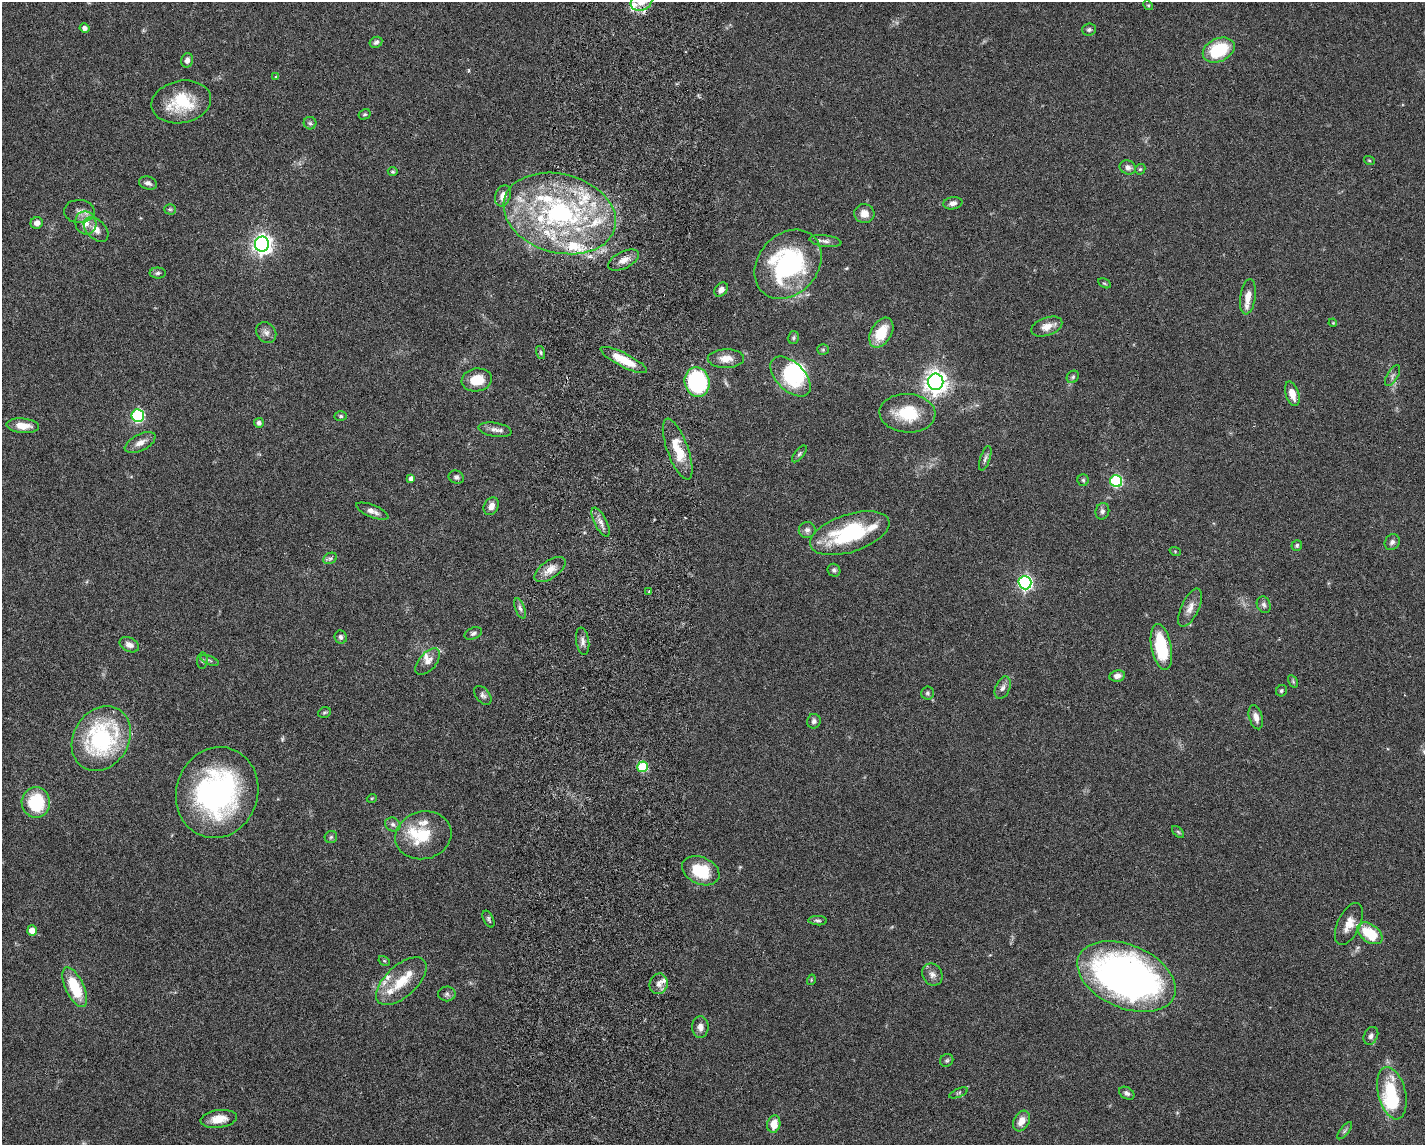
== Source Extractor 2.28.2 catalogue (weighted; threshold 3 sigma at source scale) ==
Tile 8 of 3 x 4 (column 2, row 3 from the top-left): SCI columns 1701-3123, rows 1154-2296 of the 4712 x 4595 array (HDU 1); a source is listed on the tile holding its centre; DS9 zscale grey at full resolution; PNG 1427 x 1147 px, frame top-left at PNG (2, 2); each listed source drawn as its Kron ellipse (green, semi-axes under 4 px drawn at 4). Shown black and unused: <1% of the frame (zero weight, under 3 of 6 exposures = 3% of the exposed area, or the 3 px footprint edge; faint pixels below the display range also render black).
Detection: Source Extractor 2.28.2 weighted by HDU 2 'WHT'; one run over the whole footprint, this tile lists its part. Background 0.0588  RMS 0.0038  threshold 0.0154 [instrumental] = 3 sigma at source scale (4.09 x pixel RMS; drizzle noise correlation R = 1.36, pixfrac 0.8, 0.05/0.05 arcsec/px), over >= 5 px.
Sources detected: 153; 3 inside a brighter object's white glare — neither listed nor drawn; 20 inside a brighter listed object's ellipse — not listed separately; the other 130 listed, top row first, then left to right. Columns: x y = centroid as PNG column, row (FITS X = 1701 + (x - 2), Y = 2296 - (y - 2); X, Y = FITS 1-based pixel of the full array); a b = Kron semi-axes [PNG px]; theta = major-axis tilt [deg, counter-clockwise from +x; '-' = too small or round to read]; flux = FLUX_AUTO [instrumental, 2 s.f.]
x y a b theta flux
641 2 11 9 24 4.2
1148 5 5 4 - 0.39
85 28 5 4 - 1.3
1089 30 7 6 - 0.77
376 42 6 5 - 1
1219 50 17 11 25 19
187 60 7 6 - 1.4
276 76 4 3 - 0.47
181 102 30 21 11 16
365 114 6 5 - 0.57
310 123 6 6 - 0.78
1369 160 5 3 - 0.35
1128 167 8 7 - 1.5
1140 169 6 4 43 0.5
393 172 5 4 - 0.48
148 183 9 6 -16 1.2
503 196 11 7 70 2.8
953 203 9 6 9 1.6
170 209 5 5 - 0.54
79 211 15 11 -3 2.5
560 213 57 39 -15 74
864 214 10 9 - 3.1
37 223 6 6 - 1.7
86 223 11 10 - 3.7
96 229 15 9 -45 2.8
825 241 16 5 -7 1.6
262 244 7 7 - 190
624 260 17 8 26 2.8
788 264 38 29 49 52
158 273 8 5 2 0.79
1104 283 7 4 -29 0.45
721 290 8 6 51 1.6
1248 297 18 7 82 4
1333 323 4 3 - 0.28
1047 326 16 9 19 3.2
266 333 11 9 -49 1.7
881 333 16 10 60 9.6
793 338 6 5 - 0.6
823 350 6 5 - 0.5
541 353 7 3 -71 0.51
726 359 18 9 1 3.7
624 360 26 7 -27 8
1393 376 11 5 58 1.1
790 377 24 14 -44 19
1073 377 7 5 47 0.66
477 380 15 11 9 6.7
697 382 15 12 -75 42
936 382 8 7 - 270
1292 394 13 6 -73 3.8
907 413 28 19 -3 14
138 416 6 6 - 44
341 416 6 5 - 0.62
259 423 5 5 - 1.2
23 426 16 7 -5 4.3
495 430 16 7 -9 2
140 443 17 8 27 2.6
678 449 32 10 -70 9.3
799 454 10 4 51 0.72
985 458 13 5 71 1.1
456 477 8 6 -21 0.92
411 478 4 4 - 1.3
1083 480 5 5 - 0.57
1116 481 6 6 - 37
491 506 9 7 61 2.3
372 511 17 6 -22 2
1102 511 8 7 - 1
601 522 16 6 -64 2
807 530 8 8 - 1.3
850 533 41 18 18 32
1392 542 8 7 - 1.1
1297 545 5 5 - 0.61
1175 551 6 3 -20 0.34
330 558 7 5 28 0.8
550 569 18 9 35 3.7
834 570 7 6 - 0.92
1025 583 7 6 - 78
649 591 4 3 - 0.43
1264 605 8 6 -65 1.1
520 608 11 5 -70 1.1
1190 608 20 8 65 3.1
473 633 9 5 23 0.88
341 637 7 6 - 1
583 641 14 6 -81 1.7
129 645 10 6 -27 1.9
1161 647 23 10 -79 19
210 660 10 3 -21 0.67
202 661 8 5 84 0.7
428 662 16 8 49 2.6
1117 676 8 5 10 1.8
1293 681 7 4 -57 0.52
1003 688 12 7 67 1.5
1281 691 6 5 - 0.61
928 693 6 6 - 0.66
483 695 11 6 -51 1.1
324 713 7 5 18 0.55
1256 717 12 6 -74 2.3
814 721 7 7 - 1.1
101 739 34 27 58 45
643 767 5 5 - 18
217 793 46 40 72 75
372 798 5 3 - 0.3
36 802 15 14 - 17
393 824 8 6 -29 1.2
1178 832 7 4 -45 0.56
423 835 28 23 14 13
331 837 6 6 - 0.65
701 871 19 13 -24 13
488 919 9 5 -64 0.69
818 921 9 4 -2 0.7
1349 924 23 11 65 4.5
32 930 5 4 - 3.5
1370 933 14 9 -36 13
384 961 6 4 -29 0.45
932 975 11 9 -60 1.9
1126 977 52 31 -23 170
811 980 5 3 - 0.29
401 981 31 15 42 9.5
659 984 10 9 - 2.1
75 987 21 9 -65 14
447 994 8 7 - 1.1
700 1027 11 8 -88 2.1
1371 1036 9 6 63 1.3
947 1060 7 6 - 0.67
959 1093 10 4 23 0.61
1127 1093 8 5 -32 1.1
1392 1093 27 14 -76 15
219 1119 18 9 8 4.9
1022 1121 11 7 60 3.2
774 1124 9 6 79 5.2
1344 1131 10 4 50 0.75
Isophote crosses this tile's border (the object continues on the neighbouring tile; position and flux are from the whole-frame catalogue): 2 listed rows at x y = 641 2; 219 1119